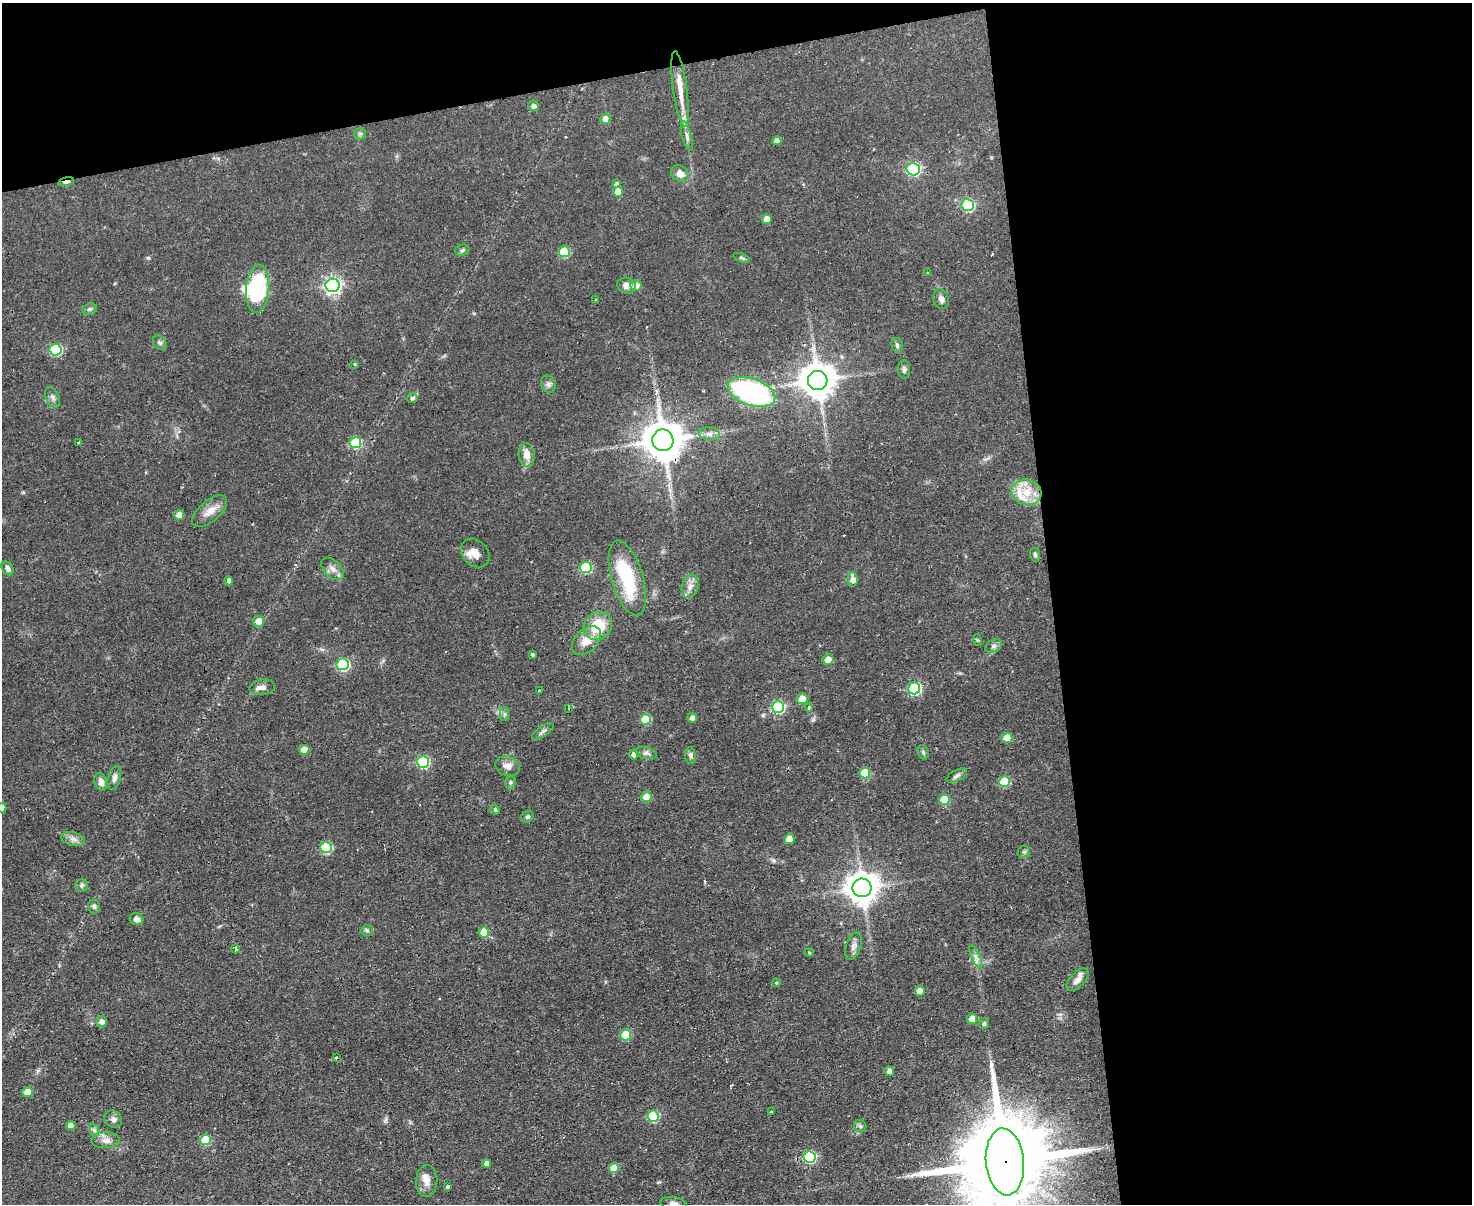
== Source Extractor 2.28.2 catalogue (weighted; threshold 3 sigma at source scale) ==
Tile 3 of 3 x 4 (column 3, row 1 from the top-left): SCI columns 3184-4653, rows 3609-4810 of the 4782 x 4810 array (HDU 1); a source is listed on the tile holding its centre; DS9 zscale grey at full resolution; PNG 1474 x 1206 px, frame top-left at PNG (2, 3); each listed source drawn as its Kron ellipse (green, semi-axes under 4 px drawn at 4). Shown black and unused: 34% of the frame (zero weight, under 2 of 3 exposures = <1% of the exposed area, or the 3 px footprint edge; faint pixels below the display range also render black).
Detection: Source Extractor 2.28.2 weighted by HDU 2 'WHT'; one run over the whole footprint, this tile lists its part. Background 0.0587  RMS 0.0058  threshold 0.0261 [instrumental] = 3 sigma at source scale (4.5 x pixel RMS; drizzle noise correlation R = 1.50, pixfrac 1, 0.05/0.05 arcsec/px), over >= 5 px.
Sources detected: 138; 2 inside a brighter object's white glare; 4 cosmic-ray / hot-pixel residue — neither listed nor drawn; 4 inside a brighter listed object's ellipse — not listed separately; the other 128 listed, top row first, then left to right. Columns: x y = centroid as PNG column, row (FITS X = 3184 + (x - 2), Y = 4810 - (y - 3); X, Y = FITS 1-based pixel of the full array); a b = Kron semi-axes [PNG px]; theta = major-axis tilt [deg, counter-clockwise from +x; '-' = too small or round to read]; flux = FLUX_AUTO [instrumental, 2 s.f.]
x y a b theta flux
680 89 38 7 -82 10
533 106 5 5 - 1.9
605 119 5 5 - 4.8
360 134 6 6 - 1.2
687 136 15 4 -75 2.3
777 141 4 4 - 3.6
913 169 6 6 - 75
680 173 9 7 -30 4.5
66 182 8 4 13 6.7
616 184 4 3 - 11
618 192 5 5 - 7.5
968 205 6 6 - 53
767 219 5 5 - 6.7
462 250 7 5 22 1.1
564 252 5 5 - 25
741 258 8 4 -20 0.96
927 272 3 2 - 0.65
333 285 7 6 - 180
626 285 9 7 -15 3.6
636 285 6 5 - 4.4
258 289 24 11 86 51
941 299 10 7 -71 2.5
596 300 3 3 - 2
89 309 7 5 18 1.2
160 343 8 6 -53 1.4
897 345 8 5 -75 1.3
55 350 6 5 - 48
355 364 4 4 - 0.6
904 369 9 6 -85 1.6
818 380 10 9 - 1300
548 384 9 7 -65 2
751 392 25 13 -19 100
53 397 11 6 -66 2.1
412 398 5 4 - 1.3
709 434 11 6 -6 2.5
663 440 11 10 - 1800
79 442 3 2 - 0.53
355 443 6 5 - 36
527 455 12 8 -82 5.2
1026 492 15 12 -15 11
210 511 21 10 41 6.4
179 515 5 5 - 5.5
475 553 16 12 -45 6.3
1035 554 7 5 -86 1.1
7 568 7 5 -58 2
586 568 6 5 - 37
332 569 13 8 -45 3.6
627 578 39 15 -73 37
853 579 7 5 -87 4
229 581 4 4 - 2.1
690 586 12 8 75 3.5
258 621 6 5 - 6.1
598 626 15 13 45 18
977 640 6 3 -70 0.65
586 641 17 11 46 8.2
993 646 9 5 28 1.7
533 654 3 3 - 1.2
828 660 5 5 - 5.2
343 664 6 6 - 50
262 687 13 8 8 3
914 688 6 6 - 57
539 690 3 2 - 1.2
802 699 5 5 - 9.3
778 707 6 6 - 65
809 707 4 3 - 0.83
569 708 4 3 - 0.97
505 714 7 4 90 1.2
692 718 5 4 - 2.3
645 719 5 5 - 20
543 731 12 5 33 1.8
1007 738 5 5 - 12
304 750 5 5 - 6.6
923 752 7 5 -69 1.1
646 753 10 6 -13 1.8
634 754 5 4 - 2.8
690 755 8 5 -85 1.4
423 762 6 6 - 54
507 766 12 9 -19 3.9
865 773 5 5 - 19
957 776 11 5 28 1.7
114 778 12 6 74 2.3
101 782 9 6 -72 3.3
1004 782 5 5 - 29
510 783 7 5 89 1.1
647 797 5 5 - 11
944 800 5 5 - 19
2 808 4 4 - 2.6
495 810 5 4 - 1.1
527 817 6 5 - 1.2
73 839 12 6 -15 2.8
789 839 5 5 - 9.7
326 848 6 5 - 37
1024 852 6 5 - 1.1
82 885 6 6 - 1.3
862 888 9 9 - 940
94 907 7 6 - 1.3
137 919 7 6 - 2.7
367 930 6 5 - 1.2
484 932 5 5 - 14
853 946 14 7 71 3.1
235 949 4 3 - 16
809 953 4 4 - 0.66
976 957 12 4 -64 2.2
1078 980 14 7 46 3.3
776 983 4 4 - 0.6
920 991 5 5 - 9
972 1019 5 5 - 6.1
101 1022 5 5 - 2.5
984 1024 5 5 - 1.5
626 1035 5 5 - 24
336 1057 3 3 - 1.5
889 1071 5 5 - 3.4
28 1092 5 5 - 11
771 1112 3 3 - 0.81
653 1116 5 5 - 32
113 1119 9 8 - 2.2
71 1125 5 4 - 4.5
860 1126 6 6 - 1.3
94 1130 7 4 -72 1.2
106 1140 14 8 4 3.9
205 1140 5 5 - 19
810 1157 6 6 - 54
1005 1162 33 19 -85 14000
487 1163 4 4 - 2.9
614 1168 5 5 - 9
427 1181 16 10 85 5
448 1187 3 3 - 0.89
673 1203 13 6 -8 2.8
Overlapping masked pixels (flux is a lower limit): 3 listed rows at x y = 66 182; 663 440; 1005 1162
Isophote crosses this tile's border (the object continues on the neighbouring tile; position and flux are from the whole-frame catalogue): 3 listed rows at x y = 2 808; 1005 1162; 673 1203